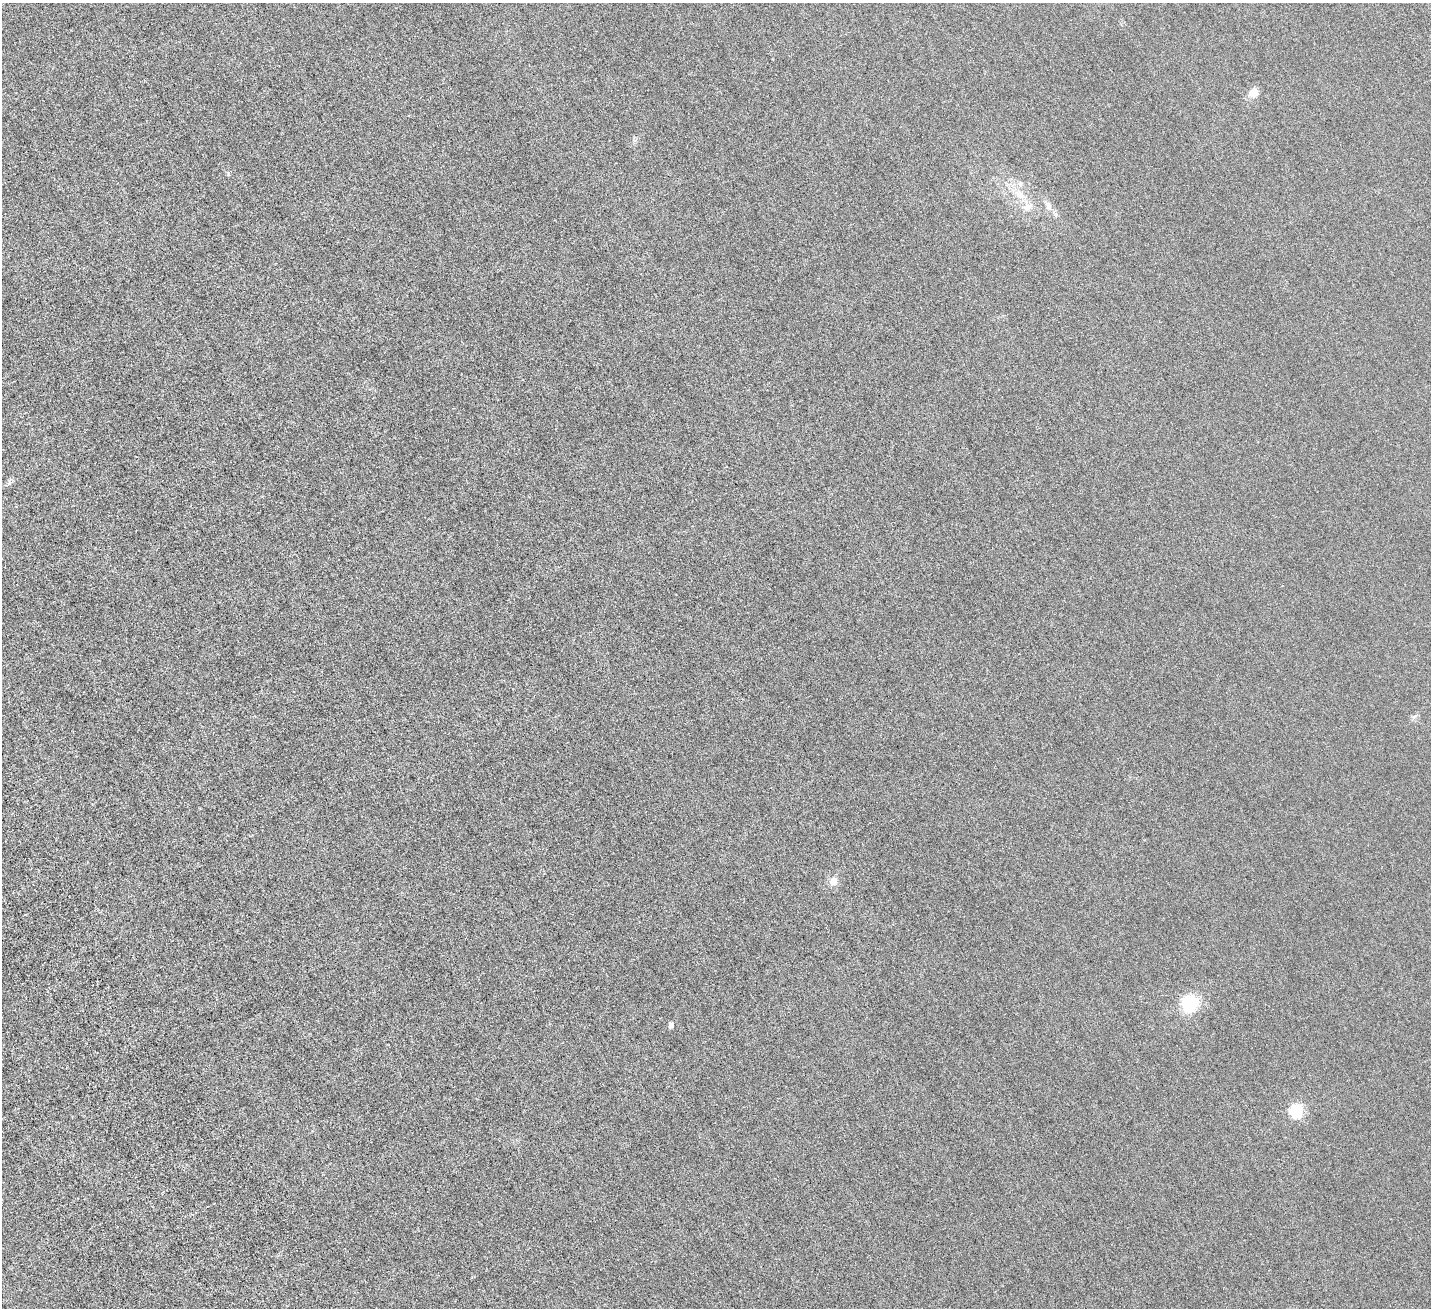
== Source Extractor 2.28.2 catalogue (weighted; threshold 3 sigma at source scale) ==
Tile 7 of 4 x 4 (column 3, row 2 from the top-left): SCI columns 3164-4592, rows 3092-4397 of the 6329 x 6320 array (HDU 1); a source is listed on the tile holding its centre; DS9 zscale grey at full resolution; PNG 1433 x 1310 px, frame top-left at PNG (2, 3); no overlay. Nothing masked; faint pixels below the display range render black.
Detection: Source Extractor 2.28.2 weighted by HDU 2 'WHT'; one run over the whole footprint, this tile lists its part. Background 0.00255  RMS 0.002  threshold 0.00836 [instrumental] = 3 sigma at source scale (4.09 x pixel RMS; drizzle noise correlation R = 1.36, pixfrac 0.8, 0.05/0.05 arcsec/px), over >= 5 px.
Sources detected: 9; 2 inside a brighter listed object's ellipse — not listed separately; the other 7 listed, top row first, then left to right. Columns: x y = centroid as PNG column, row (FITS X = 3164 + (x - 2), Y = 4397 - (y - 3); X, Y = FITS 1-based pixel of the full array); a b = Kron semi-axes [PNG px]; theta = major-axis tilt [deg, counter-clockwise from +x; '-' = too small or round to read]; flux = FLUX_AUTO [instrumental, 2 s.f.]
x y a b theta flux
1254 92 12 9 73 1.4
1020 195 15 10 -40 1.9
1049 206 11 8 -78 0.82
833 881 11 9 64 1.2
1190 1003 22 21 - 5
671 1025 6 5 - 0.84
1296 1110 6 6 - 15